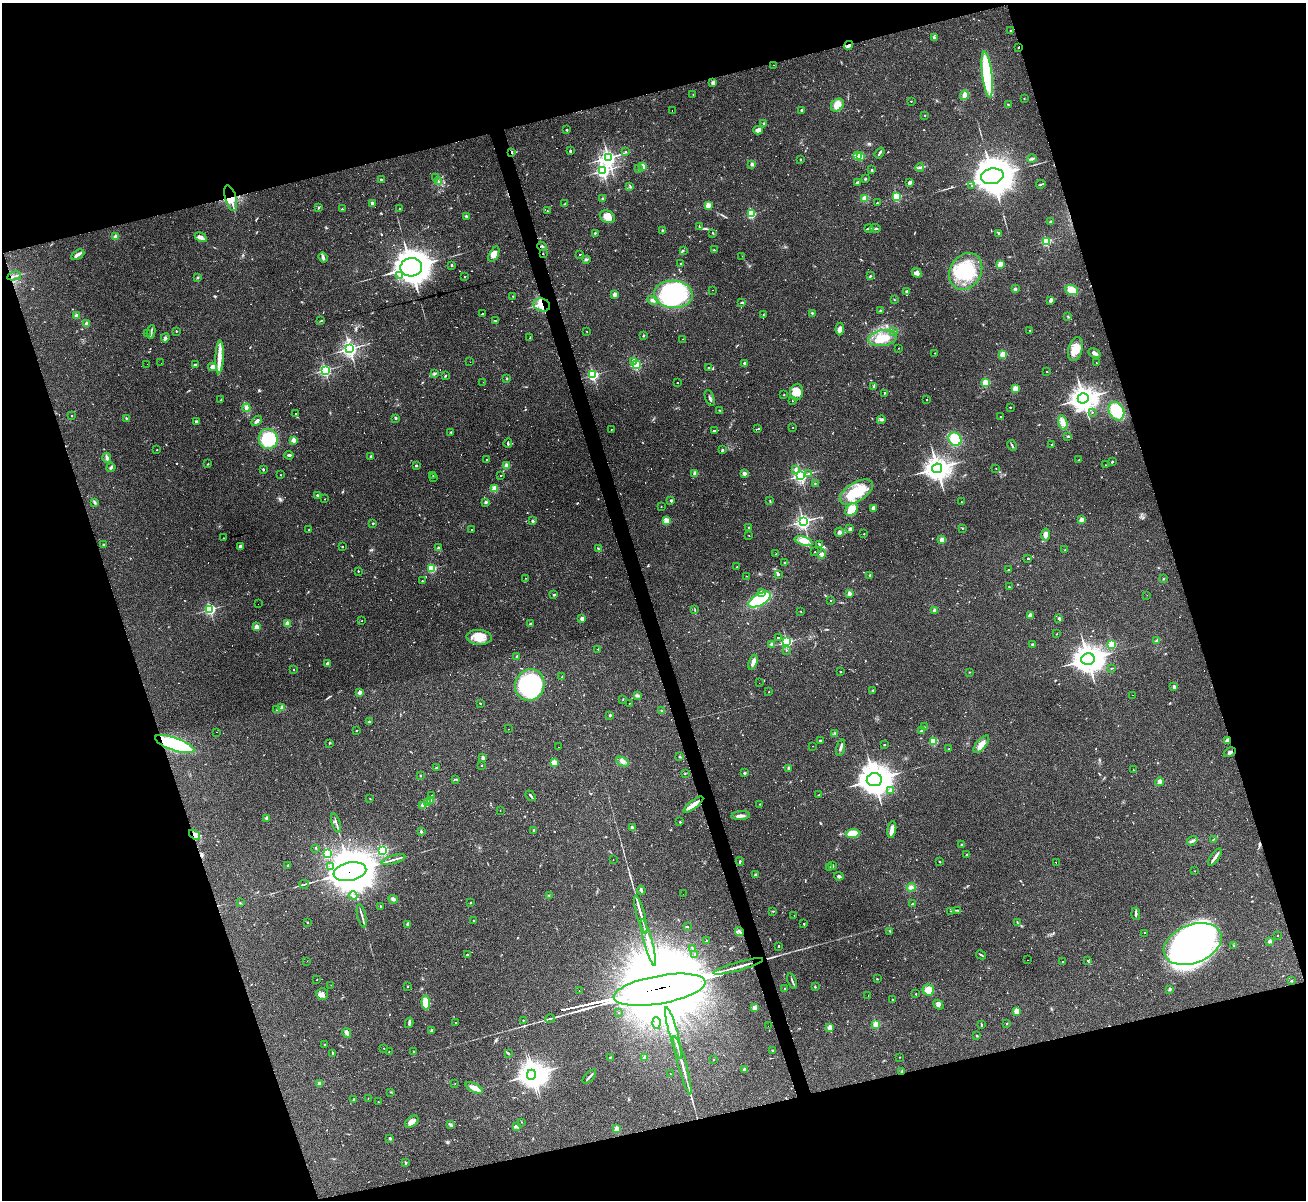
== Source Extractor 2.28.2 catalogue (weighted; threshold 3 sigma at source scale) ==
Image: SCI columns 1-5213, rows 264-5054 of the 5213 x 5196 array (HDU 1 of 3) = the unmasked area's bounding box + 8 px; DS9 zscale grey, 4 x 4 block average (1 PNG px = mean of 4 x 4 image px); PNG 1308 x 1202 px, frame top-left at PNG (2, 3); each listed source drawn as its Kron ellipse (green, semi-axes under 4 px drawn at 4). Shown black and unused: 35% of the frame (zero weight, under 2 of 3 exposures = <1% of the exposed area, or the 3 px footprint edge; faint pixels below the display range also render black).
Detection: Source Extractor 2.28.2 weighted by HDU 2 'WHT'. Background 0.0885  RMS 0.006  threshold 0.0269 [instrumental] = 3 sigma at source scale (4.5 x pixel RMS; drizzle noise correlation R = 1.50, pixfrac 1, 0.05/0.05 arcsec/px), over >= 5 px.
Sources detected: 880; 10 inside a brighter object's white glare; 122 cosmic-ray / hot-pixel residue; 4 long thin detections or spike segments (spike, bleed or trail) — neither listed nor drawn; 5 coinciding with a brighter row at this scale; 20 inside a brighter listed object's ellipse — not listed separately; of the other 719, all 500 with FLUX_AUTO >= 1.52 (the completeness limit of this list) listed and drawn (219 fainter detections not listed), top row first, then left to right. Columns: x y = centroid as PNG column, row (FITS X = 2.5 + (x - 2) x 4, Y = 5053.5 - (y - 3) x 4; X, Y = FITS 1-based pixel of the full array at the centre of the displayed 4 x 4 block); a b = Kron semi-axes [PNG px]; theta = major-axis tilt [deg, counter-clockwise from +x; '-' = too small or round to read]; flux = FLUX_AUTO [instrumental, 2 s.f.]
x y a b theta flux
1011 30 2 2 - 5.8
934 38 3 2 - 4.7
849 45 5 2 - 6.4
1019 47 2 2 - 8.2
774 65 2 2 - 4.2
987 74 23 5 -83 320
713 83 3 3 - 9.7
693 94 2 2 - 2.3
964 95 5 3 - 19
1024 98 2 2 - 3.7
911 101 2 2 - 4.9
1008 104 2 2 - 2.2
837 105 7 5 44 37
802 110 2 2 - 23
672 111 2 2 - 26
925 115 2 2 - 2.1
764 123 2 2 - 17
567 130 2 2 - 12
758 130 5 3 - 20
570 151 2 2 - 17
512 152 3 2 - 10
626 152 2 2 - 5.9
880 153 6 2 54 6.6
858 156 2 2 - 110
860 156 2 2 - 140
608 158 3 3 - 1100
800 159 2 2 - 1.7
1032 159 5 3 - 6.5
752 164 2 2 - 34
643 166 4 3 - 11
920 167 4 2 - 5.9
638 169 2 2 - 1.9
872 170 2 2 - 13
603 171 3 3 - 690
992 176 11 7 12 12000
436 178 2 2 - 2.3
381 179 2 2 - 9.1
865 179 2 2 - 4.2
438 181 2 2 - 2.4
910 182 4 2 - 8.6
857 183 3 2 - 8.8
1041 184 5 2 - 3.9
972 186 2 2 - 1.9
630 187 3 2 - 2.6
897 197 2 2 - 290
231 198 13 5 -74 43
865 198 4 3 - 26
603 199 2 2 - 21
372 203 2 2 - 27
877 203 2 2 - 5.1
564 204 2 2 - 1.5
708 205 2 2 - 120
319 207 2 2 - 2.1
342 209 2 2 - 7.3
400 209 2 2 - 14
547 211 2 2 - 1.9
751 214 2 2 - 340
467 216 3 2 - 3.8
607 217 8 6 -28 36
1051 222 3 2 - 2.8
699 226 3 2 - 2.1
875 228 5 2 - 6.5
869 229 4 2 - 6.6
662 230 2 2 - 19
595 233 3 2 - 2.7
713 233 3 2 - 2.1
999 233 3 2 - 7.8
116 237 2 2 - 92
201 237 6 3 -28 16
1046 241 2 2 - 340
542 246 5 2 - 3.7
683 250 2 2 - 1.8
714 250 2 2 - 5.7
494 254 8 4 63 27
543 254 2 2 - 1.8
78 255 7 3 27 13
579 255 2 2 - 4.1
742 256 2 2 - 2.9
323 257 5 3 - 7.5
586 259 4 3 - 5.4
680 264 2 2 - 1.8
1000 264 3 2 - 36
451 265 2 2 - 16
411 267 11 9 6 5900
966 271 19 15 59 190
917 273 5 4 - 17
399 275 2 2 - 4.8
14 276 7 2 12 6
465 276 3 2 - 2
870 276 3 2 - 2.1
197 278 3 2 - 3.5
1015 289 2 2 - 35
713 290 2 2 - 2.3
1072 290 6 5 - 46
907 291 2 2 - 24
673 294 19 13 -4 370
615 295 2 2 - 69
513 296 2 2 - 3.7
894 299 2 2 - 1.9
652 300 5 3 - 10
1051 300 3 2 - 10
742 302 3 2 - 3.3
542 305 8 6 -17 49
881 310 3 2 - 2.4
812 313 2 2 - 4.5
482 314 3 2 - 72
763 315 2 2 - 2
76 316 2 2 - 78
1068 317 3 2 - 3
321 320 2 2 - 1.7
496 321 2 2 - 2.1
87 324 2 2 - 66
840 329 6 4 86 14
1030 330 2 2 - 2.8
176 331 2 2 - 2.9
587 331 2 2 - 1.6
151 332 7 2 80 7.7
894 332 3 2 - 2.5
147 333 2 2 - 1.8
643 336 2 2 - 13
165 338 4 3 - 6.5
530 338 2 2 - 3.8
883 338 14 8 8 62
683 339 2 2 - 3.3
898 348 2 2 - 2
350 349 3 3 - 890
1075 349 12 7 74 46
935 353 2 2 - 2.5
1094 353 6 3 -29 10
1003 354 3 3 - 34
220 357 16 4 88 33
634 361 2 2 - 39
470 362 2 2 - 3
161 363 2 2 - 2.1
744 363 2 2 - 15
1096 363 2 2 - 2.8
147 364 2 2 - 4.3
195 364 4 2 - 4.6
636 365 2 2 - 340
212 367 4 4 - 17
708 368 2 2 - 2.7
325 370 2 2 - 500
1047 371 2 2 - 1.6
434 374 3 2 - 5.6
593 375 2 2 - 580
445 376 2 2 - 3.2
507 378 3 2 - 1.9
483 382 2 2 - 4.8
677 382 2 2 - 40
985 383 2 2 - 230
874 386 4 2 - 4
1015 389 2 2 - 130
796 392 8 6 83 42
884 393 2 2 - 2.2
784 394 2 2 - 1.9
710 398 8 2 -71 6.5
1083 398 5 5 - 2800
221 400 2 2 - 1.7
927 400 2 2 - 4.7
792 401 2 2 - 1.6
1010 407 2 2 - 6.5
246 408 4 3 - 6.9
720 410 4 2 - 2.9
1116 411 10 7 -61 130
1092 412 2 2 - 2.7
296 413 2 2 - 3
71 416 2 2 - 3.9
1000 416 2 2 - 1.8
126 418 2 2 - 2.3
396 418 2 2 - 18
881 420 4 2 - 5.1
196 421 2 2 - 26
257 421 6 2 44 11
1063 423 7 4 -76 20
793 427 2 2 - 1.8
611 429 2 2 - 3
757 429 3 2 - 120
715 430 4 2 - 160
451 432 2 2 - 7.2
1068 436 3 2 - 3.3
268 439 10 9 - 170
955 439 7 6 - 94
294 440 2 2 - 86
508 443 5 2 - 4.8
1012 445 6 2 -61 4.4
1052 445 2 2 - 1.9
157 450 2 2 - 3.6
722 450 3 2 - 4
289 455 4 2 - 5.4
371 456 2 2 - 13
107 458 5 3 - 11
487 460 2 2 - 5.6
1079 460 2 2 - 3.2
1112 462 2 2 - 12
208 464 2 2 - 2.1
416 465 2 2 - 19
1105 465 2 2 - 2.4
506 466 2 2 - 120
111 467 5 2 - 6.5
937 468 5 4 - 3100
996 468 2 2 - 2.6
263 469 2 2 - 5
795 469 3 2 - 4.9
695 473 2 2 - 66
744 473 2 2 - 49
809 473 2 2 - 3.1
280 475 2 2 - 2.1
433 475 2 2 - 1.5
500 475 2 2 - 14
801 476 3 3 - 740
434 477 2 2 - 1.8
815 484 2 2 - 1.7
495 488 2 2 - 150
856 492 18 9 31 98
317 495 2 2 - 13
325 499 2 2 - 4.1
671 501 2 2 - 26
770 501 3 2 - 2.6
94 502 3 3 - 4.7
486 502 2 2 - 29
961 502 2 2 - 1.9
661 507 2 2 - 3.2
873 508 4 2 - 5.7
852 510 7 5 46 49
1081 519 2 2 - 78
532 521 2 2 - 25
666 521 2 2 - 130
803 521 3 3 - 920
373 523 2 2 - 7.6
749 527 2 2 - 8.9
962 528 2 2 - 2.7
850 529 2 2 - 41
309 530 2 2 - 7.6
472 530 2 2 - 50
839 532 5 2 - 4.9
864 534 2 2 - 3.3
1046 534 6 4 81 19
749 535 2 2 - 2.6
223 538 2 2 - 2.2
942 540 2 2 - 110
804 541 9 3 -15 23
103 544 2 2 - 10
819 545 4 2 - 3.9
240 547 4 3 - 7.6
342 547 2 2 - 5.4
438 548 2 2 - 22
598 549 3 2 - 3.1
1065 550 2 2 - 6
815 552 2 2 - 3.3
776 554 2 2 - 6.6
822 554 5 3 - 8.9
1028 558 2 2 - 9.5
785 563 2 2 - 8.9
737 567 2 2 - 2.9
432 568 2 2 - 280
1009 569 2 2 - 3.2
358 571 2 2 - 8
778 574 3 2 - 8.5
870 575 2 2 - 11
746 576 2 2 - 1.9
525 578 2 2 - 2.3
1163 579 2 2 - 1.8
422 581 2 2 - 6.8
1009 587 2 2 - 2.2
762 592 4 3 - 9.4
849 593 2 2 - 62
554 595 2 2 - 14
1147 595 2 2 - 4
760 600 12 6 29 220
831 601 2 2 - 3.7
258 604 2 2 - 1.8
210 609 2 2 - 550
695 610 3 2 - 2.1
935 610 2 2 - 59
801 611 2 2 - 1.6
1031 615 2 2 - 3.7
582 619 2 2 - 67
1059 619 4 3 - 4.6
361 621 2 2 - 2.5
288 624 2 2 - 98
530 624 2 2 - 19
256 627 2 2 - 85
1056 634 2 2 - 1.6
479 637 12 7 -4 48
778 637 2 2 - 160
1157 641 3 2 - 6.3
787 642 2 2 - 560
772 644 2 2 - 32
1033 644 3 2 - 2.7
1112 644 2 2 - 240
598 649 2 2 - 3.6
786 650 2 2 - 3.4
517 656 2 2 - 28
1088 659 6 6 - 4300
753 662 8 3 71 18
328 663 3 3 - 7.8
1112 668 3 2 - 1.7
293 670 2 2 - 4.7
841 672 2 2 - 5.2
970 672 2 2 - 2.1
562 677 3 2 - 1.8
759 683 2 2 - 6.2
530 685 16 14 64 580
1174 687 2 2 - 37
873 690 3 2 - 1.9
769 692 2 2 - 4.5
359 693 2 2 - 50
1132 695 2 2 - 24
637 696 3 2 - 2.4
623 699 2 2 - 1.7
480 703 2 2 - 2.4
630 703 2 2 - 1.5
282 708 2 2 - 66
277 710 3 2 - 3.6
662 711 2 2 - 1.9
610 715 2 2 - 6
369 722 2 2 - 14
924 727 3 2 - 2.7
509 729 2 2 - 6.3
356 731 2 2 - 5.4
922 731 2 2 - 28
217 732 2 2 - 2
835 733 2 2 - 2.8
820 740 2 2 - 9.7
1227 740 4 3 - 13
933 741 2 2 - 270
329 743 3 2 - 2.5
175 744 20 6 -19 410
981 744 10 5 50 27
885 745 2 2 - 2.8
812 746 2 2 - 1.6
559 747 2 2 - 2.3
841 748 8 2 75 11
949 749 2 2 - 2.2
1230 752 6 2 27 7.1
680 757 2 2 - 16
483 758 2 2 - 45
623 762 7 3 -28 11
554 763 2 2 - 160
482 765 2 2 - 3.2
436 768 3 2 - 3.2
788 768 4 2 - 4.9
1133 770 2 2 - 1.5
685 773 3 2 - 1.9
744 773 2 2 - 23
420 775 2 2 - 9.5
456 779 2 2 - 2.6
874 780 7 6 - 5600
1159 782 4 3 - 11
891 791 2 2 - 8.1
432 795 2 2 - 1.6
819 795 2 2 - 2.3
531 796 6 2 -50 5.3
370 799 2 2 - 1.7
430 801 3 2 - 4.1
428 803 3 2 - 1.9
760 804 2 2 - 1.9
422 805 3 2 - 1.8
693 805 12 3 37 29
500 810 2 2 - 1.6
741 816 9 3 4 18
267 818 2 2 - 52
680 822 2 2 - 9.1
336 823 10 2 -72 7.4
632 827 4 3 - 4.7
534 830 2 2 - 8.5
892 830 8 3 82 23
421 832 2 2 - 23
853 834 6 4 4 56
195 835 6 3 -38 11
1213 840 4 2 - 1.9
1192 841 5 3 - 7.7
962 845 2 2 - 5.4
316 848 3 2 - 2.1
383 851 2 2 - 480
327 853 2 2 - 240
967 855 2 2 - 21
1215 857 10 2 56 13
393 860 12 2 15 12
613 860 2 2 - 1.7
740 861 4 2 - 3.4
939 862 2 2 - 1.9
1056 862 2 2 - 2.9
288 865 2 2 - 7.3
331 866 2 2 - 2.5
833 866 2 2 - 11
829 867 4 2 - 5.2
1195 871 2 2 - 3.1
350 872 16 9 12 20000
756 875 2 2 - 27
839 876 5 2 - 5.7
304 884 5 2 - 5.5
911 887 4 3 - 11
641 890 5 2 - 6.7
683 894 2 2 - 3.5
353 896 4 2 - 3.8
549 896 2 2 - 1.9
393 899 5 3 - 8.5
240 903 2 2 - 2.1
470 903 2 2 - 4.9
912 904 2 2 - 20
380 906 3 2 - 2.8
958 910 4 2 - 3.9
773 911 3 2 - 2.6
951 911 2 2 - 2.1
641 914 19 2 -75 20
1136 914 6 2 -86 7.1
794 915 2 2 - 1.6
362 916 12 2 -77 8.3
473 920 2 2 - 6
307 922 2 2 - 2.2
1017 923 3 2 - 1.8
408 924 3 2 - 4.7
804 924 2 2 - 7.2
687 927 2 2 - 72
890 931 2 2 - 2.9
739 932 5 2 - 5
1144 933 2 2 - 130
1277 935 2 2 - 2.8
706 941 2 2 - 12
1270 941 2 2 - 40
648 942 24 2 -74 69
1193 944 30 19 21 1500
1234 945 2 2 - 2.1
779 946 2 2 - 5.5
692 948 2 2 - 6.9
695 954 3 2 - 3.4
467 955 2 2 - 9.7
981 955 5 2 - 3.6
1028 960 2 2 - 3.9
307 961 2 2 - 1.8
1088 961 2 2 - 1.7
1063 962 2 2 - 51
738 966 26 2 16 30
877 979 2 2 - 5.7
317 980 2 2 - 2.1
792 981 8 2 -69 7.1
1291 981 2 2 - 3.4
331 985 2 2 - 1.7
407 986 2 2 - 6.3
815 987 2 2 - 2.2
785 989 2 2 - 24
1170 989 2 2 - 24
659 990 46 14 10 60000
928 990 6 5 - 38
579 991 2 2 - 2.2
322 994 6 5 - 14
916 994 2 2 - 3.9
868 995 2 2 - 1.9
892 1000 2 2 - 14
426 1002 7 4 -86 66
938 1005 5 4 - 9
754 1008 2 2 - 68
1016 1011 2 2 - 110
618 1012 2 2 - 1.8
550 1019 5 2 - 4.6
523 1020 2 2 - 2.1
455 1022 2 2 - 2.4
409 1023 5 2 - 6.1
657 1023 6 2 -86 5.8
1007 1023 2 2 - 2.3
981 1024 3 2 - 2.1
876 1025 2 2 - 190
768 1026 2 2 - 1.7
830 1027 2 2 - 92
431 1030 2 2 - 22
347 1033 5 3 - 7.9
673 1033 27 2 -75 76
977 1036 2 2 - 12
325 1044 2 2 - 2
384 1048 2 2 - 2.8
772 1050 2 2 - 9.5
414 1051 2 2 - 1.5
389 1052 2 2 - 3.6
332 1053 2 2 - 4.1
508 1053 4 2 - 3
645 1057 2 2 - 50
899 1057 2 2 - 2.9
610 1058 3 2 - 2.2
713 1059 2 2 - 6.6
682 1065 30 2 -75 34
745 1070 4 3 - 9.5
902 1072 3 2 - 3.3
670 1074 2 2 - 2
531 1075 5 4 - 2200
589 1077 8 2 47 9
319 1084 2 2 - 72
455 1084 2 2 - 1.6
474 1088 9 3 -25 27
391 1092 2 2 - 2
368 1098 2 2 - 1.6
354 1099 2 2 - 11
378 1102 2 2 - 4.3
412 1122 8 5 41 21
522 1122 2 2 - 3.3
450 1124 4 3 - 5.6
516 1126 3 2 - 9
617 1129 2 2 - 110
390 1138 2 2 - 23
405 1163 3 2 - 4.4
Overlapping masked pixels (flux is a lower limit): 13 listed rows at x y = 849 45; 1019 47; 512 152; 231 198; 543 254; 542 305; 1227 740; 175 744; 195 835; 350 872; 738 966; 659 990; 902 1072
Diffuse or blended objects may show on this block-average render without a row.